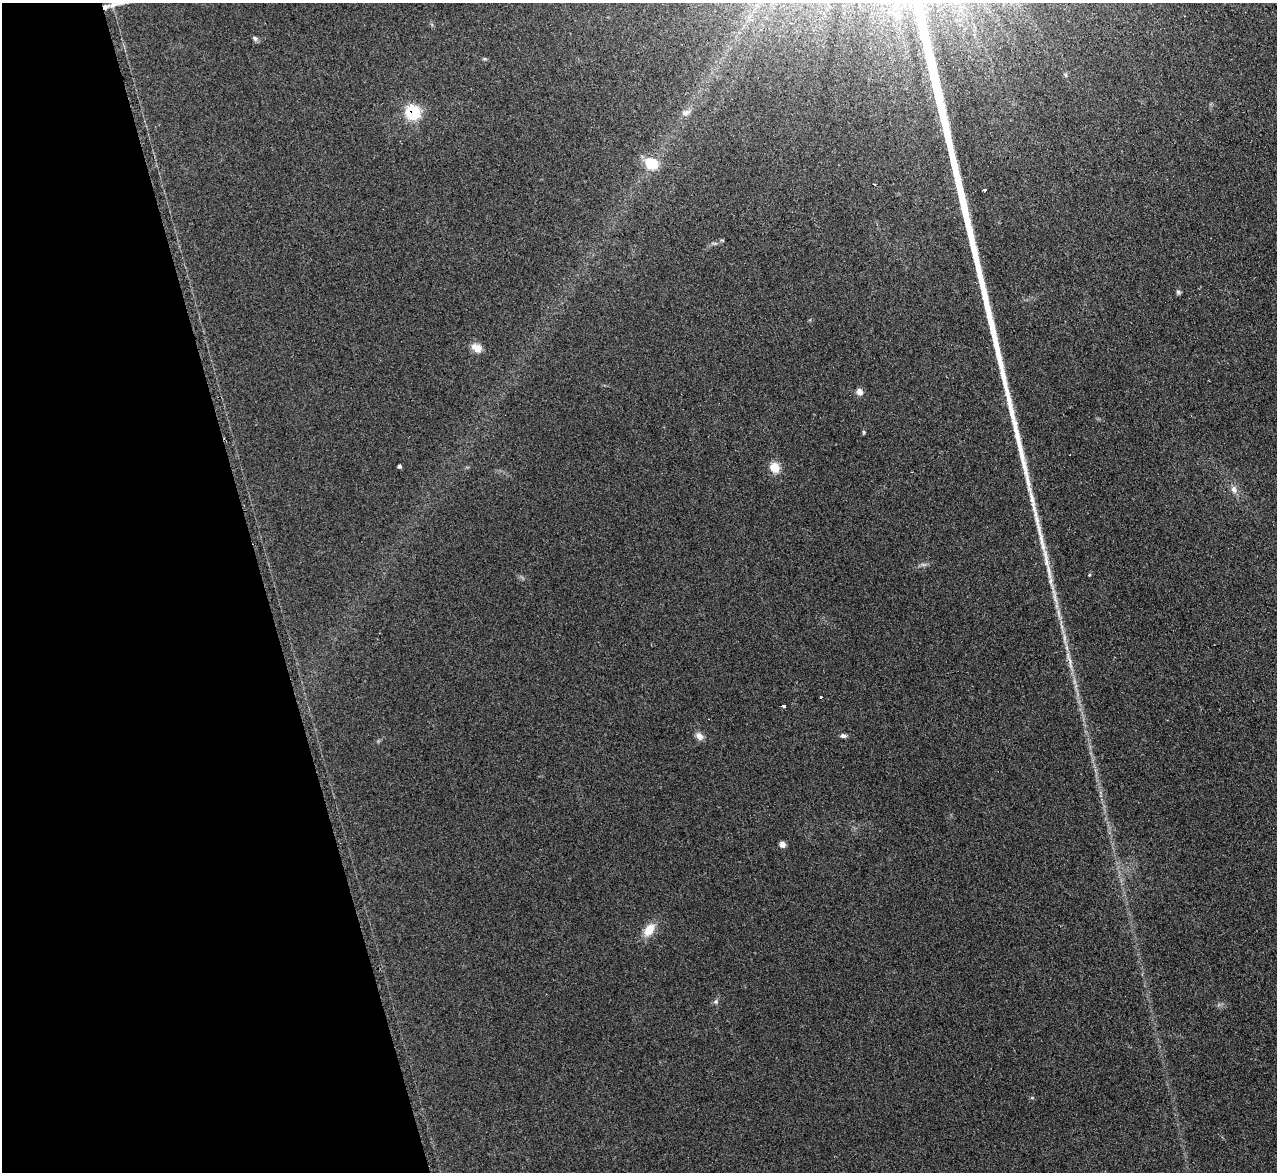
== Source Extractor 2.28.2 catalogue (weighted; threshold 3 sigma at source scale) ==
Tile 5 of 4 x 4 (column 1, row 2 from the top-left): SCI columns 20-1294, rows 2603-3772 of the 5128 x 5082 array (HDU 1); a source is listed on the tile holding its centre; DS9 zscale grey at full resolution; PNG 1279 x 1174 px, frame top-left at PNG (2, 3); no overlay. Shown black and unused: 21% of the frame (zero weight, under 2 of 3 exposures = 2% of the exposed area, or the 3 px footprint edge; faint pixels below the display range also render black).
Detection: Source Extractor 2.28.2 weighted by HDU 2 'WHT'; one run over the whole footprint, this tile lists its part. Background 0.221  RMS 0.015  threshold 0.0671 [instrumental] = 3 sigma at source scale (4.5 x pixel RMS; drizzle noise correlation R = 1.50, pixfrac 1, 0.05/0.05 arcsec/px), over >= 5 px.
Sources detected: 25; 1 cosmic-ray / hot-pixel residue — not listed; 1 inside a brighter listed object's ellipse — not listed separately; the other 23 listed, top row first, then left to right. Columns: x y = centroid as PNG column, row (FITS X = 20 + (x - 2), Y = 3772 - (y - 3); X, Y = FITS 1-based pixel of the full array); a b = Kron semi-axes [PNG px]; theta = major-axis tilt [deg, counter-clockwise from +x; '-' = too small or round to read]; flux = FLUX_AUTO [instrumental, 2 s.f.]
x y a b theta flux
255 38 7 5 -46 3.4
1066 75 6 4 -89 2
413 113 7 6 - 210
685 113 12 8 28 7.8
651 163 19 14 -23 31
874 185 3 3 - 4.4
985 189 3 3 - 7.7
1178 292 6 6 - 2.7
476 348 14 9 -33 13
859 392 8 7 - 7.5
864 432 6 4 -89 1.7
399 467 4 3 - 3.4
775 468 11 10 - 21
1234 489 11 8 -65 7.9
1049 572 44 6 -79 28
1069 660 34 5 -75 19
821 697 3 3 - 2.3
784 705 4 3 - 9.5
699 736 11 8 -54 7.8
843 736 8 5 -2 3.9
782 844 5 5 - 11
649 930 17 10 55 21
716 1002 7 6 - 3.1
Overlapping masked pixels (flux is a lower limit): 2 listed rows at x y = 413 113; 1069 660
Unlisted compact peaks at least as high as the median listed source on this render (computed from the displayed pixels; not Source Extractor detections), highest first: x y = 1029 489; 1033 504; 1035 514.